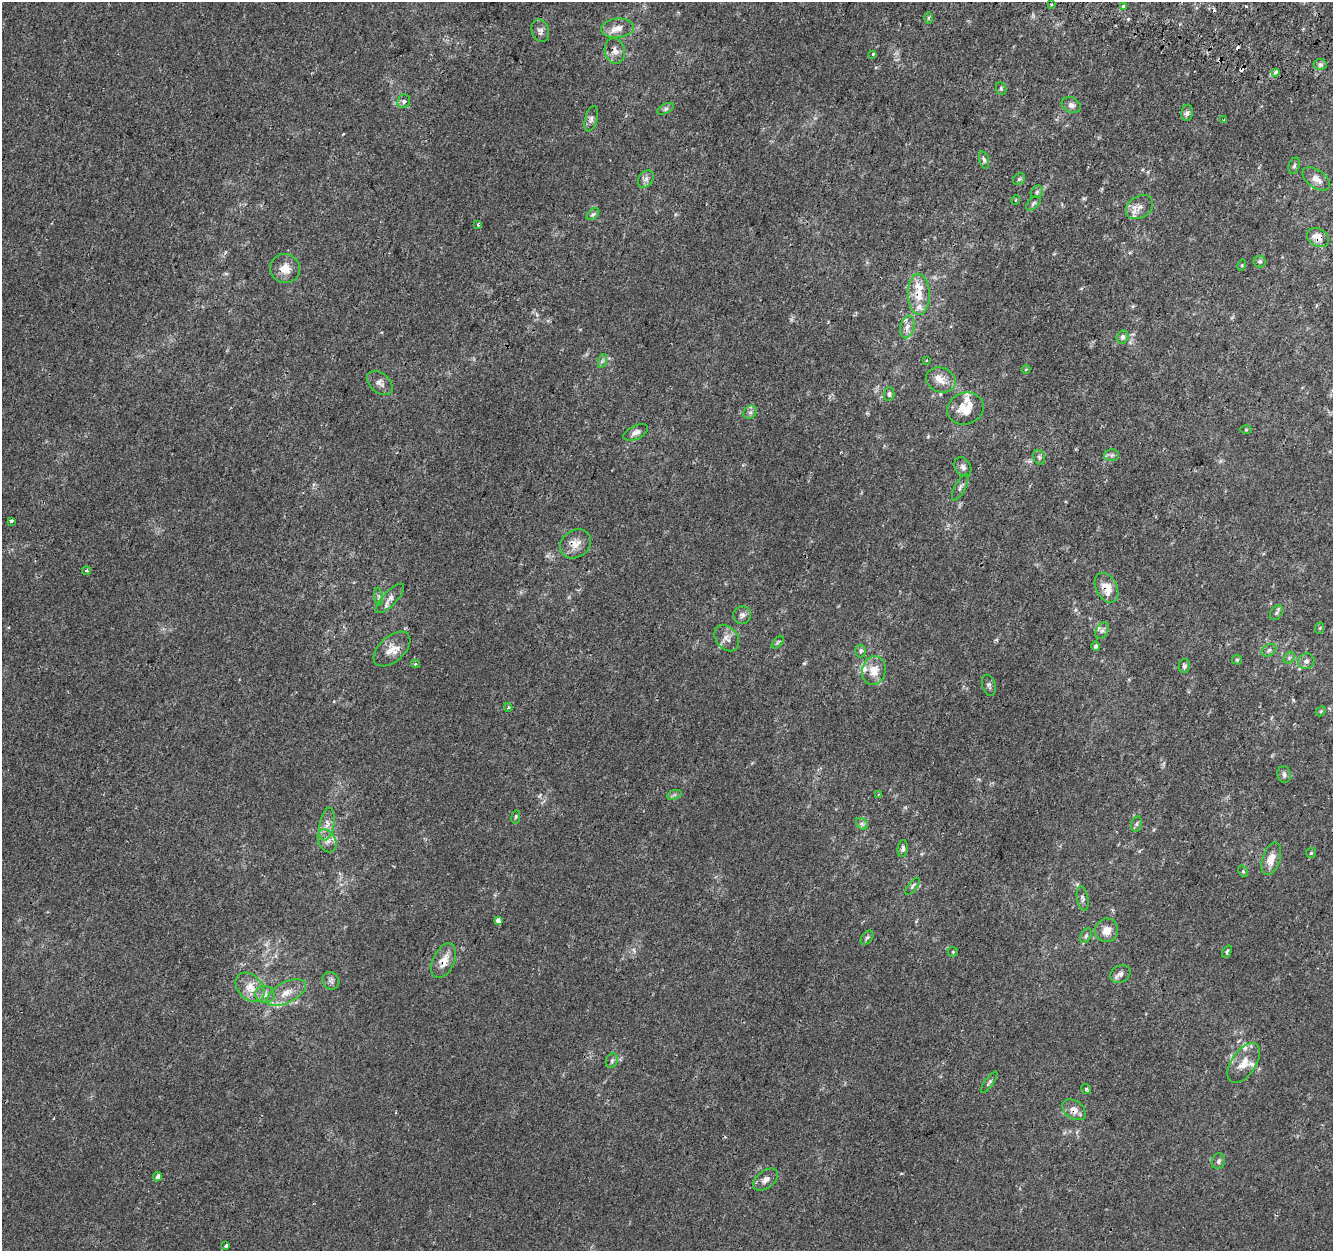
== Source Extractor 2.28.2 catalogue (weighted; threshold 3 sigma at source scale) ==
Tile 10 of 4 x 4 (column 2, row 3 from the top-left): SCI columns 1367-2697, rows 1578-2826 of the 5374 x 5589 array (HDU 1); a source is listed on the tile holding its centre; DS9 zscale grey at full resolution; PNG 1335 x 1253 px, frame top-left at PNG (2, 2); each listed source drawn as its Kron ellipse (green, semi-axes under 4 px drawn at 4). Shown black and unused: <1% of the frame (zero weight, under 2 of 3 exposures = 3% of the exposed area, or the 3 px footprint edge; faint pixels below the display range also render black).
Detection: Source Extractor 2.28.2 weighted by HDU 2 'WHT'; one run over the whole footprint, this tile lists its part. Background 1.37e-04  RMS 0.0028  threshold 0.0124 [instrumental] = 3 sigma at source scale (4.5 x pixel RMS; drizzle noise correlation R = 1.50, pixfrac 1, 0.0396/0.0396 arcsec/px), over >= 5 px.
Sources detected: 120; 4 cosmic-ray / hot-pixel residue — neither listed nor drawn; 8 inside a brighter listed object's ellipse — not listed separately; the other 108 listed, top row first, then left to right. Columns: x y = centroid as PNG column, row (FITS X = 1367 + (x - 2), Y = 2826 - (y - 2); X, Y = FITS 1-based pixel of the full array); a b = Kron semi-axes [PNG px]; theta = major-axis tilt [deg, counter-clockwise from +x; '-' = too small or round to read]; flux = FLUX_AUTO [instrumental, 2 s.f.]
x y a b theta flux
1051 4 3 2 - 0.29
1123 6 3 3 - 0.97
928 18 6 4 89 0.36
618 28 16 9 7 2.8
540 31 11 8 -73 1.1
615 51 13 10 -77 1.9
873 54 3 3 - 0.56
1320 65 6 5 - 0.82
1275 72 3 3 - 4
1001 89 7 5 -70 0.48
404 101 7 6 - 0.79
1071 105 10 7 -26 1.1
665 109 9 5 27 0.59
1187 113 8 5 83 0.89
591 119 13 6 75 1.1
1224 120 3 3 - 0.76
984 160 9 4 -73 0.77
1294 166 8 5 70 0.65
646 179 9 7 50 1.1
1019 179 6 5 - 0.46
1316 179 15 9 -36 2.5
1037 192 7 5 46 0.56
1016 200 5 3 - 0.21
1033 203 9 5 46 0.63
1139 207 14 11 34 2.1
593 214 7 4 43 0.6
478 225 3 3 - 0.44
1318 237 12 8 -32 3.2
1260 262 6 6 - 0.51
1242 265 5 3 - 0.28
285 269 15 14 - 3.4
919 294 20 11 -89 4.5
907 327 11 7 77 1.6
1122 337 6 5 - 0.91
926 360 3 2 - 0.27
602 361 7 4 71 0.55
1026 369 4 3 - 0.24
941 380 15 12 -21 3
380 383 15 9 -41 1.6
889 394 7 5 86 0.67
965 409 18 16 18 5.2
750 412 7 6 - 0.81
1246 430 6 4 1 0.25
636 432 13 6 25 1.4
1112 455 7 6 - 0.76
1039 457 7 5 -76 0.67
963 467 10 7 -57 1
960 487 15 5 62 0.8
11 521 3 3 - 1.4
575 544 16 13 36 3.2
86 571 4 4 - 0.4
1106 588 16 10 -63 4
378 597 9 4 -82 0.61
390 598 19 7 46 1.8
1276 613 8 5 55 0.6
742 615 9 8 - 1.2
1320 628 6 3 71 0.33
1102 631 9 6 62 0.9
727 638 14 10 -54 2.2
778 642 7 3 45 0.39
1096 646 5 4 - 0.78
392 649 22 12 42 3.6
1269 650 8 5 31 0.74
861 651 6 5 - 0.67
1289 658 6 5 - 0.51
1237 660 5 5 - 0.36
1306 661 8 7 - 1.1
416 664 4 3 - 0.54
1184 666 7 5 80 0.58
874 670 14 12 75 3.8
989 685 11 6 -72 0.78
508 707 4 4 - 0.38
1321 711 6 4 45 0.35
1284 774 8 6 -79 0.93
674 795 7 4 18 0.55
878 795 4 3 - 0.27
516 817 7 3 82 0.38
327 824 16 7 80 2.2
862 824 6 5 - 0.68
1136 824 8 5 74 0.55
327 841 12 8 -63 1.8
903 849 8 5 84 0.81
1311 853 5 5 - 0.39
1271 859 17 9 72 3.4
1243 871 6 4 -55 0.3
912 886 10 3 53 0.52
1083 898 12 5 -81 0.83
498 920 4 4 - 1.4
1107 930 12 11 - 3
1086 936 8 5 64 0.61
867 937 8 5 49 0.59
1227 951 6 4 55 0.46
953 952 5 4 - 0.34
444 961 18 10 65 3.6
1120 974 11 8 27 1.3
331 981 9 8 - 0.99
250 987 17 12 -48 3.9
286 993 21 10 27 4
265 994 9 8 - 1.5
612 1061 7 5 70 0.59
1244 1063 22 12 56 4.1
989 1082 13 4 55 0.63
1086 1089 5 3 - 0.54
1074 1110 13 9 -36 2.2
1218 1161 8 6 74 0.83
157 1177 5 3 - 1.3
765 1180 14 8 39 1.7
226 1246 4 3 - 0.48
Overlapping masked pixels (flux is a lower limit): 6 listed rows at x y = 615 51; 1318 237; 919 294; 1106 588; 444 961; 1074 1110